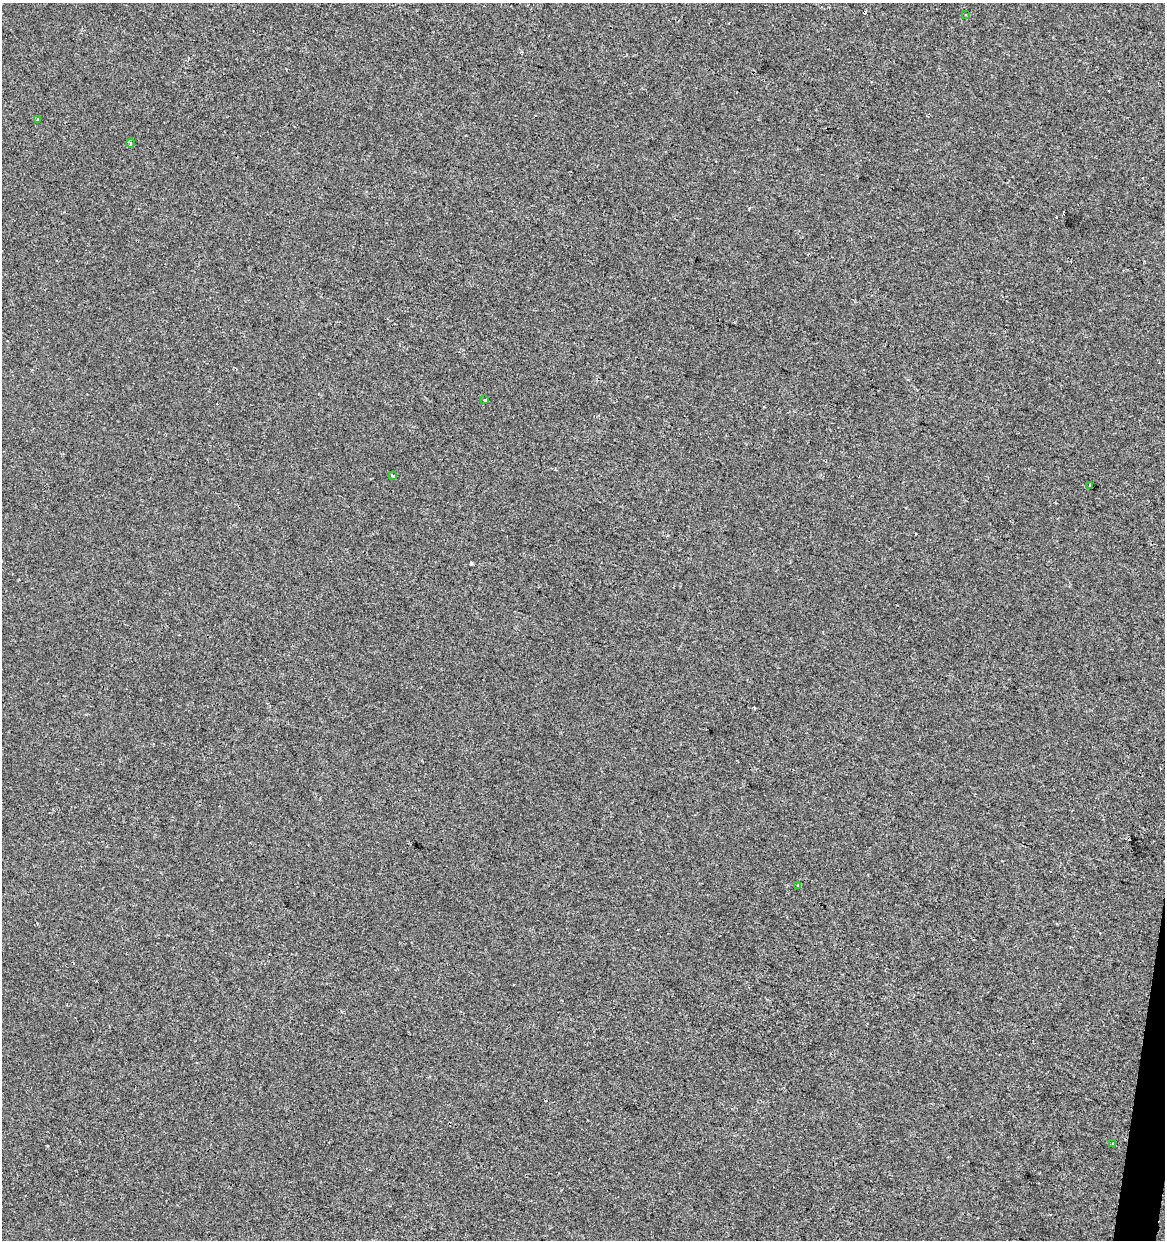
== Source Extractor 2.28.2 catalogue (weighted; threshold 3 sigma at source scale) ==
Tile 6 of 4 x 4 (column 2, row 2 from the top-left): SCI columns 1447-2609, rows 2477-3714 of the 5158 x 4958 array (HDU 1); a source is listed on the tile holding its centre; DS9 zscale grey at full resolution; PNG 1167 x 1242 px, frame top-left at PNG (2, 3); each listed source drawn as its Kron ellipse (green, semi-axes under 4 px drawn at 4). Shown black and unused: <1% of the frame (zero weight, under 2 of 3 exposures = <1% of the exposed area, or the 3 px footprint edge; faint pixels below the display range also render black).
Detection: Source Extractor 2.28.2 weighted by HDU 2 'WHT'; one run over the whole footprint, this tile lists its part. Background -5.27e-04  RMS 0.0042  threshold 0.019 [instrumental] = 3 sigma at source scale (4.5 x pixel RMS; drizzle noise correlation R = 1.50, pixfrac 1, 0.0396/0.0396 arcsec/px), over >= 5 px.
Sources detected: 14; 6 cosmic-ray / hot-pixel residue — neither listed nor drawn; the other 8 listed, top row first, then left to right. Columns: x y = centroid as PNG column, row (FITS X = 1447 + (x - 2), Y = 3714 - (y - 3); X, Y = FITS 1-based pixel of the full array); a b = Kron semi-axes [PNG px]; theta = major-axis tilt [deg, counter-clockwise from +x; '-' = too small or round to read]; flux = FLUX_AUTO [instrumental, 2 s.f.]
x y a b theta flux
966 14 3 3 - 1.4
38 120 4 3 - 0.65
130 143 5 3 - 0.53
485 400 3 3 - 0.41
393 476 3 3 - 1.5
1089 485 3 2 - 0.59
798 886 3 3 - 2.1
1113 1144 3 3 - 1.5